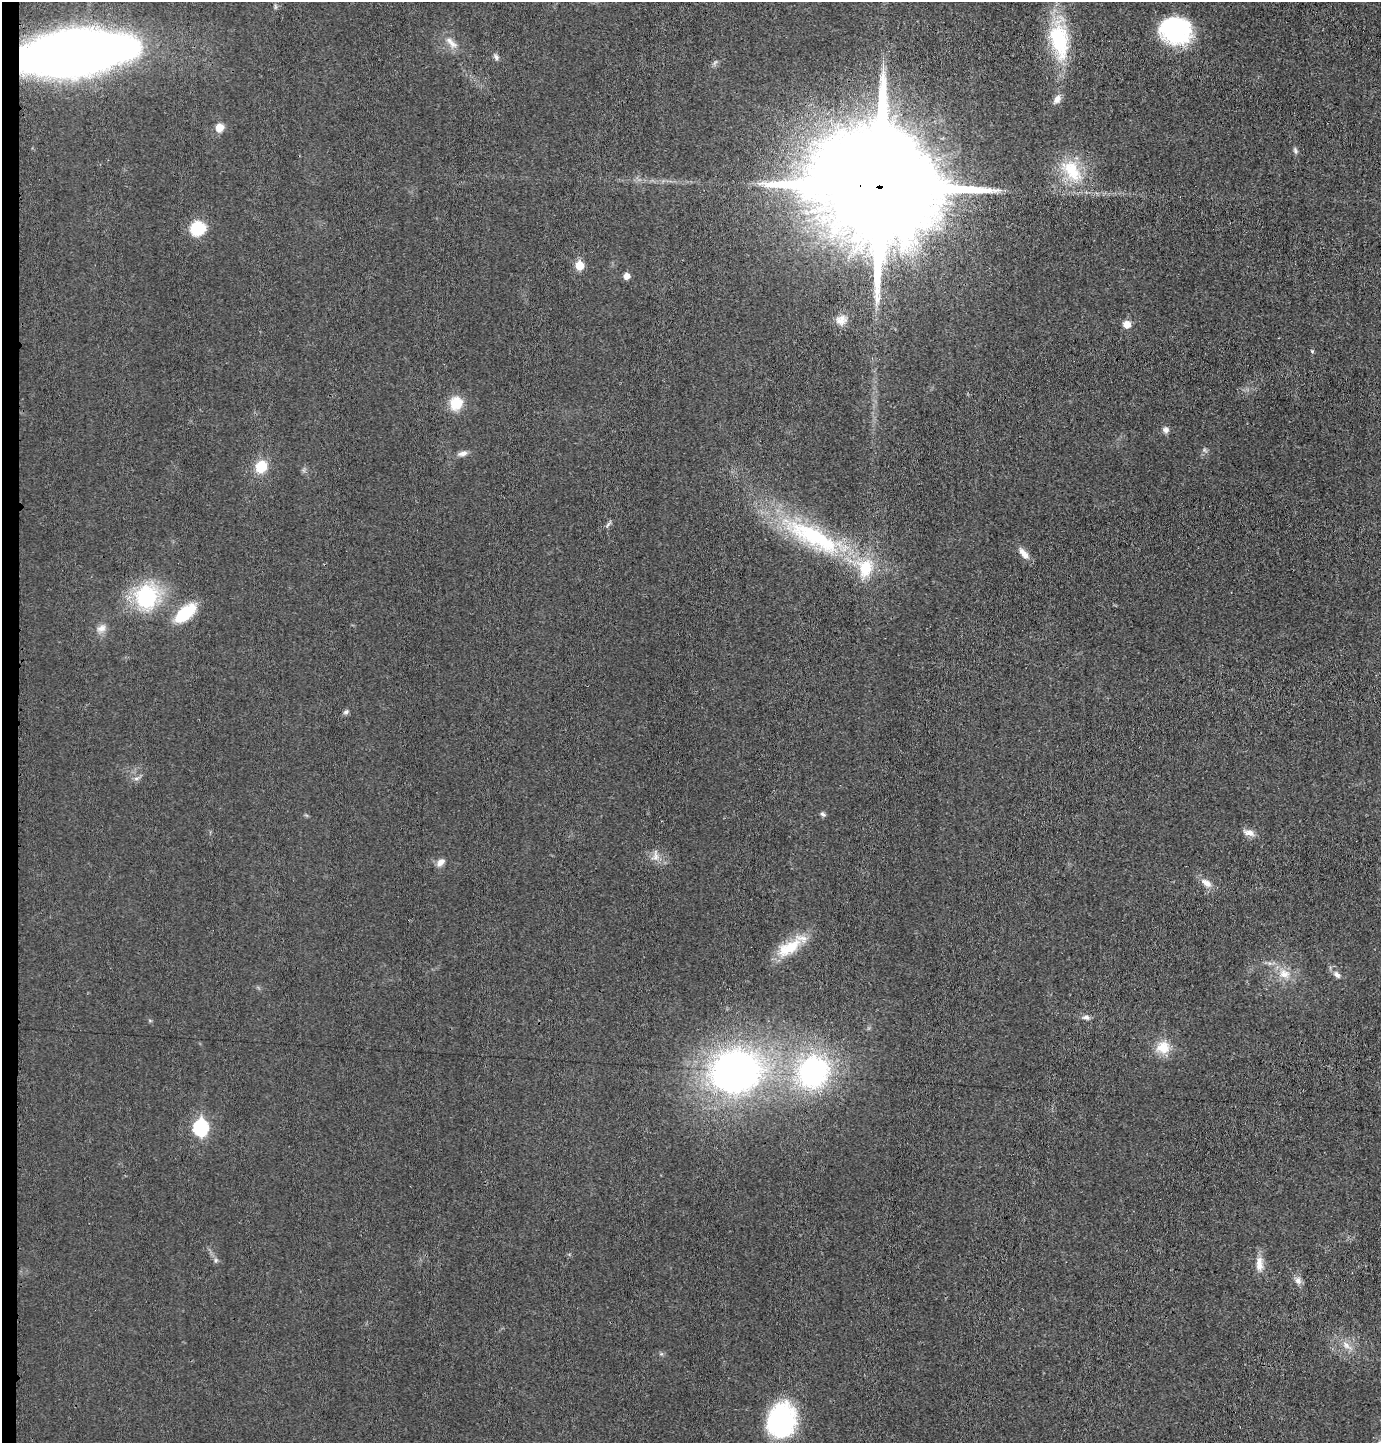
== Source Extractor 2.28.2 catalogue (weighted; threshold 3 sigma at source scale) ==
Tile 4 of 3 x 3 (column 1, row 2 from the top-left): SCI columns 108-1486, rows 1442-2882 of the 4365 x 4332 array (HDU 1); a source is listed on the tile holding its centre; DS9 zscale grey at full resolution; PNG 1383 x 1445 px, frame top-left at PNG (2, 2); no overlay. Shown black and unused: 1% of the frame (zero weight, under 3 of 4 exposures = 1% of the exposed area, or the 3 px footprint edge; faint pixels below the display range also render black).
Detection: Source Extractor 2.28.2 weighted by HDU 2 'WHT'; one run over the whole footprint, this tile lists its part. Background 0.0211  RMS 0.0046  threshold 0.0207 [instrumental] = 3 sigma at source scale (4.5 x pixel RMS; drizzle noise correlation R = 1.50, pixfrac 1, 0.05/0.05 arcsec/px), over >= 5 px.
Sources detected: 49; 1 inside a brighter object's white glare — not listed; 1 inside a brighter listed object's ellipse — not listed separately; the other 47 listed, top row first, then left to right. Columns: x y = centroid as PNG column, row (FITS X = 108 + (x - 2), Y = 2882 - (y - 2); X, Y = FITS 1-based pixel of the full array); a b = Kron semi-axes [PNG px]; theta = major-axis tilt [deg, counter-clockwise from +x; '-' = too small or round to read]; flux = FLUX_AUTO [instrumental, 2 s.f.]
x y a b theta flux
1174 31 34 24 1 44
1059 41 48 23 -79 33
451 43 23 7 -46 4
75 53 85 31 7 530
496 57 8 6 -50 1.3
1057 99 12 8 55 2.5
219 128 7 6 - 6.6
1295 150 9 5 -74 1.1
1072 171 37 21 -51 20
879 187 34 27 -10 24000
198 228 12 11 - 21
579 266 6 6 - 11
626 276 6 5 - 3.5
841 320 15 14 - 4.7
1127 324 6 6 - 5.2
1312 351 5 5 - 0.57
456 403 14 13 - 10
1166 430 8 7 - 1.8
1205 450 6 4 -70 0.79
463 453 13 6 15 2.3
261 467 13 11 60 11
608 524 9 4 49 0.94
814 537 93 26 -29 69
1024 553 18 7 -50 3.7
146 597 21 19 85 45
185 613 23 11 40 21
101 628 14 9 22 3
346 712 7 5 17 1
136 778 7 4 0 1
823 814 9 4 -25 0.98
1249 833 16 8 -16 3
656 856 14 7 -86 2.8
441 862 12 8 43 2.6
1206 883 16 8 -34 4
789 948 38 16 31 15
1284 974 16 12 -9 6.4
1337 975 11 7 -44 2.1
1086 1017 11 6 -6 1.7
1163 1047 18 16 11 8.5
813 1072 30 27 62 87
735 1073 41 35 11 220
201 1127 8 7 - 70
216 1260 6 5 - 0.9
1259 1264 21 9 -88 5
1298 1281 11 8 -48 2.2
1346 1345 13 7 -53 3.3
782 1420 38 29 77 53
Overlapping masked pixels (flux is a lower limit): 2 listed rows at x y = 75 53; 879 187